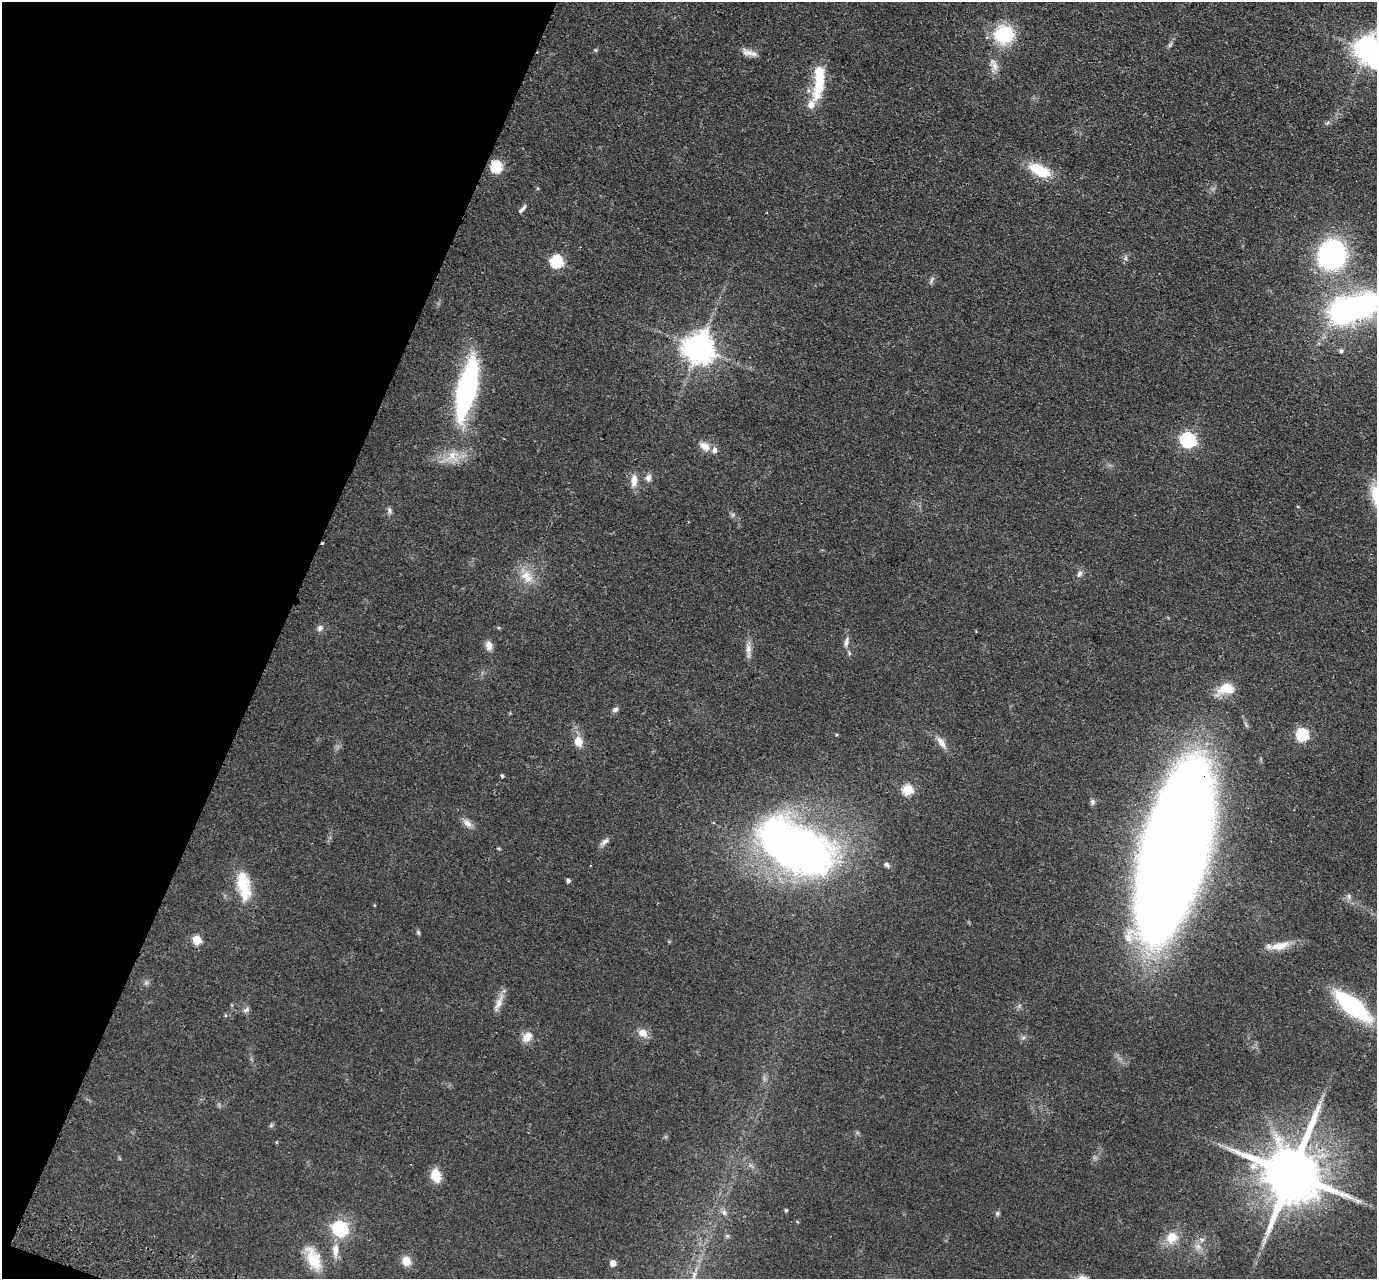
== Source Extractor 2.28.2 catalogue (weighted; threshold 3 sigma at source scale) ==
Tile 9 of 4 x 4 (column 1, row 3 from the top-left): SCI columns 25-1399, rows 1600-2876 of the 5549 x 5621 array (HDU 1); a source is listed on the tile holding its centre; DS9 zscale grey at full resolution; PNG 1379 x 1281 px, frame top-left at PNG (2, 2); no overlay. Shown black and unused: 20% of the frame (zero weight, under 2 of 3 exposures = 3% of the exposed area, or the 3 px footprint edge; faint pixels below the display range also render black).
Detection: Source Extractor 2.28.2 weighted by HDU 2 'WHT'; one run over the whole footprint, this tile lists its part. Background 0.0798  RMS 0.008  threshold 0.0358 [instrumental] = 3 sigma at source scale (4.5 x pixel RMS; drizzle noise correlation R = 1.50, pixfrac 1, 0.05/0.05 arcsec/px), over >= 5 px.
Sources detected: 80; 1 too faint to see at this stretch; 4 inside a brighter object's white glare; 1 cosmic-ray / hot-pixel residue — not listed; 3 inside a brighter listed object's ellipse — not listed separately; the other 71 listed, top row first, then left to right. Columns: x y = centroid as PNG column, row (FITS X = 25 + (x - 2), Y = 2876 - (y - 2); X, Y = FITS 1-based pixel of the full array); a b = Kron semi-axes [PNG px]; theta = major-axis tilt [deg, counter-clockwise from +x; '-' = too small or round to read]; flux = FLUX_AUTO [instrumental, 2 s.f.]
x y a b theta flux
1004 35 21 18 8 41
1170 45 8 4 45 1.5
1367 49 8 7 - 700
595 50 5 5 - 1
748 53 17 9 -16 5.8
995 66 15 7 -84 5.6
819 82 43 13 79 31
496 167 6 6 - 67
1039 170 24 12 -25 26
522 209 14 4 50 2.3
1332 254 34 30 72 110
1125 258 8 6 89 2.1
557 261 6 6 - 87
932 280 10 4 78 1.7
1343 311 24 20 46 140
699 348 9 9 - 1200
1341 351 6 5 - 2
466 389 63 18 77 170
1188 440 7 6 - 170
705 446 16 10 -38 7.1
452 456 17 11 44 11
648 478 9 7 67 3.5
634 481 18 9 86 7.2
389 510 9 5 -78 2
1079 574 11 6 61 2.8
527 576 21 15 -55 14
320 628 9 8 - 2.7
846 642 14 6 79 3.6
489 645 12 8 -75 4.6
748 650 22 7 -89 5.6
1226 689 23 13 15 15
615 709 8 6 32 2.2
1302 735 6 6 - 76
579 741 9 8 - 11
941 742 17 7 -58 6.1
502 776 4 3 - 1.3
908 790 5 5 - 49
1092 802 7 6 - 1.9
467 823 14 8 -39 4.9
605 841 12 6 40 3.1
795 846 83 43 -27 440
1174 850 112 39 75 3400
887 865 8 5 -34 1.9
568 880 4 4 - 1.9
243 887 34 17 -78 27
1349 896 8 5 -72 2.2
418 933 6 5 - 1.2
197 940 5 5 - 32
1279 946 27 10 14 12
498 1003 25 7 68 6.7
1353 1006 34 13 -39 100
246 1010 9 7 27 2.3
643 1033 13 10 -29 6.6
527 1037 14 10 46 7.5
271 1125 6 4 20 1
276 1142 5 3 - 0.65
1291 1174 18 15 70 7100
436 1175 12 8 -77 16
1358 1201 11 4 -5 2.6
786 1210 4 4 - 1.4
724 1212 9 6 -89 2.5
997 1213 6 5 - 1.3
340 1228 7 6 - 160
727 1236 6 5 - 1.3
1171 1237 15 13 55 13
1198 1246 8 8 - 3.9
335 1250 19 8 89 8.1
314 1259 31 14 -67 21
406 1261 11 10 - 8
613 1263 5 5 - 8.3
693 1277 26 6 72 9.4
Overlapping masked pixels (flux is a lower limit): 2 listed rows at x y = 1174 850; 1291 1174
Isophote crosses this tile's border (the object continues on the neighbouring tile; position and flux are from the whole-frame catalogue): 2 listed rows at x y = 1367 49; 693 1277